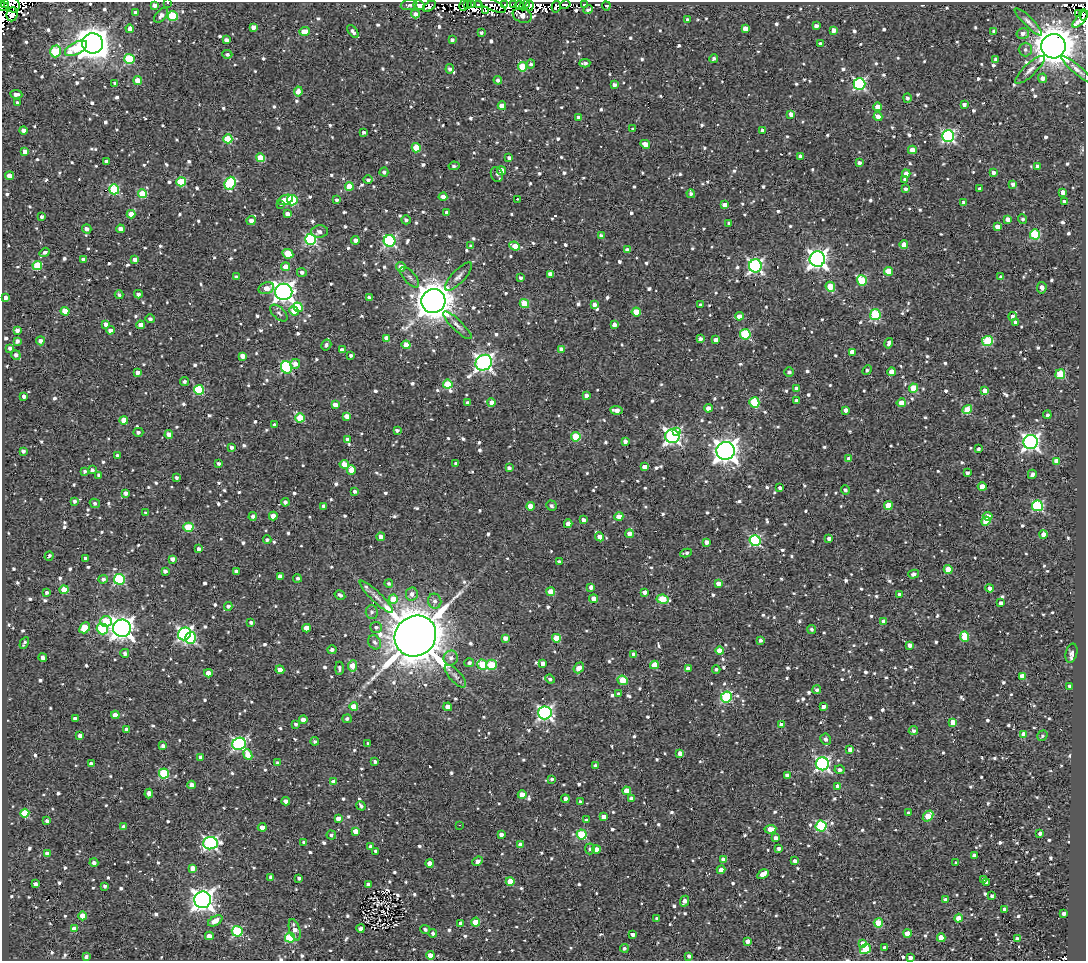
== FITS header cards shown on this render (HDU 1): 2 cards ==
NAXIS1  =                 1084
NAXIS2  =                  959

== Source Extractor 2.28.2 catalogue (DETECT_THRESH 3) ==
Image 1084 x 959 px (HDU 1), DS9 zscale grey, 1 PNG px = 1 image px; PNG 1088 x 963 px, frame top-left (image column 1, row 959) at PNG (2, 2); each listed source drawn as its Kron ellipse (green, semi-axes under 4 px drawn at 4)
Background 2.23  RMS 4.9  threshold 14.6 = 3 sigma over >= 5 px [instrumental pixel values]
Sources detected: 1233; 12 with non-positive FLUX_AUTO (blend fragments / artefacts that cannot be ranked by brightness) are neither listed nor drawn; of the other 1221, the 500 brightest by FLUX_AUTO listed and drawn (721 fainter detections omitted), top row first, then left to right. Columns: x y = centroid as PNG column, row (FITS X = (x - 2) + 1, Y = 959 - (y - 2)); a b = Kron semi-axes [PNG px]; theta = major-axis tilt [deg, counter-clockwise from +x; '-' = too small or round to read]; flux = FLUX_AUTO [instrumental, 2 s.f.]
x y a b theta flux
5 2 2 2 - 1.2e+03
168 3 3 2 - 9.7e+02
471 4 3 2 - 7.9e+02
478 4 3 2 - 8.2e+02
504 4 4 2 - 1.0e+03
513 4 2 2 - 2.4e+03
585 4 4 3 - 1.3e+03
12 5 8 7 - 8.0e+03
154 5 4 4 - 1.7e+03
408 5 8 5 8 1.0e+03
419 5 6 4 -26 3.6e+03
464 5 6 3 77 1.4e+03
467 5 3 2 - 3.6e+03
492 5 14 5 -26 4.5e+03
519 5 4 3 - 4.4e+03
525 5 6 3 46 1.8e+04
565 5 5 3 - 4.9e+03
3 6 5 2 - 3.8e+03
429 6 7 4 36 1.6e+03
529 6 5 3 - 3.6e+03
556 6 6 4 77 3.9e+03
606 6 4 4 - 9.8e+02
588 10 5 3 - 9.7e+02
485 11 4 2 - 1.2e+03
135 12 3 3 - 8.6e+02
1079 13 4 3 - 9.4e+02
12 14 7 5 84 2.4e+03
415 14 4 4 - 1.8e+03
161 15 9 5 49 1.7e+03
522 15 10 7 -21 2.8e+03
1083 15 5 3 - 1.5e+03
173 16 5 5 - 1.9e+04
1080 19 10 4 48 2.5e+03
687 20 3 3 - 9.0e+02
1028 22 19 4 -45 1.3e+03
816 26 4 4 - 1.4e+03
253 27 4 4 - 2.3e+03
130 29 4 4 - 2.2e+03
745 29 4 4 - 2.8e+03
833 30 4 4 - 2.7e+03
304 31 5 4 - 5.7e+03
353 31 7 4 -51 1.3e+03
994 31 4 4 - 1.0e+03
481 33 3 3 - 8.2e+02
1023 33 6 5 - 1.3e+03
226 40 4 4 - 1.4e+03
452 40 4 3 - 1.1e+03
93 43 10 10 - 6.2e+05
820 43 4 3 - 8.7e+02
1053 46 12 12 - 7.9e+05
76 48 12 6 28 1.3e+04
1025 50 7 6 - 9.0e+02
56 51 6 5 - 1.7e+04
227 54 5 4 - 8.2e+02
129 59 5 5 - 2.3e+04
714 59 4 4 - 8.2e+02
996 59 4 4 - 1.1e+03
585 63 5 3 - 1.1e+03
531 64 4 4 - 8.8e+02
523 67 5 4 - 1.2e+04
450 69 4 4 - 9.5e+02
1077 69 20 4 -41 1.5e+03
1030 70 19 6 43 2.1e+03
1042 78 4 4 - 1.5e+03
498 80 4 4 - 1.1e+03
138 81 4 4 - 5.6e+03
115 83 4 3 - 8.3e+02
859 84 6 6 - 5.1e+04
614 85 4 3 - 1.3e+03
298 91 5 4 - 2.6e+03
16 94 6 4 -6 1.6e+03
907 98 5 4 - 1.1e+03
18 103 4 4 - 1.4e+03
964 104 4 3 - 1.3e+03
502 106 4 4 - 4.2e+03
877 107 4 4 - 3.5e+03
791 114 4 4 - 2.1e+03
579 117 4 3 - 1.1e+03
878 117 4 4 - 3.1e+03
633 129 3 3 - 8.1e+02
23 130 4 4 - 1.7e+03
762 130 3 3 - 8.6e+02
364 132 4 3 - 8.8e+02
948 136 6 6 - 5.9e+04
228 139 4 4 - 1.3e+04
645 144 5 4 - 3.0e+03
416 148 4 4 - 8.7e+03
912 150 4 4 - 3.2e+03
25 152 4 4 - 1.6e+03
800 156 4 3 - 9.6e+02
260 158 4 4 - 6.5e+03
509 158 4 3 - 1.1e+03
106 161 3 3 - 1.0e+03
859 163 4 3 - 1.1e+03
454 166 5 3 - 1.0e+03
1037 166 4 3 - 8.4e+02
502 171 4 4 - 3.9e+03
384 172 4 4 - 9.5e+02
993 172 4 3 - 1.4e+03
497 174 7 6 - 8.0e+02
906 174 4 4 - 2.8e+03
9 176 4 4 - 3.3e+03
905 179 3 3 - 8.5e+02
368 180 5 4 - 9.5e+02
181 182 5 4 - 1.5e+04
230 183 6 5 - 2.5e+04
1013 184 4 4 - 1.2e+03
349 186 4 4 - 7.0e+03
114 189 5 5 - 2.4e+04
906 189 3 3 - 9.8e+02
980 189 4 3 - 9.6e+02
1063 192 4 4 - 2.6e+03
143 194 4 4 - 1.1e+04
691 194 4 3 - 8.2e+02
443 197 4 3 - 1.7e+03
517 199 3 2 - 2.0e+03
285 200 8 4 19 6.3e+03
292 200 5 5 - 2.3e+04
336 200 3 3 - 8.1e+02
963 202 4 4 - 9.2e+02
1064 202 4 3 - 1.3e+03
280 204 4 4 - 7.9e+02
725 205 4 4 - 2.7e+03
447 212 4 3 - 1.4e+03
131 214 4 4 - 4.9e+03
287 214 4 4 - 1.9e+03
42 217 4 3 - 9.4e+02
1008 219 4 4 - 2.3e+03
1022 219 5 4 - 8.0e+02
406 220 5 4 - 8.1e+02
251 221 4 4 - 2.2e+03
729 223 4 3 - 8.1e+02
998 226 4 4 - 2.8e+03
87 229 5 4 - 1.5e+03
120 229 4 4 - 2.1e+03
320 232 8 6 7 1.4e+03
1035 234 5 5 - 2.4e+04
601 236 4 3 - 1.4e+03
311 239 5 5 - 4.1e+04
355 240 4 4 - 1.7e+03
390 241 6 6 - 5.1e+04
904 245 4 4 - 3.6e+03
471 246 4 3 - 8.4e+02
515 246 5 4 - 4.9e+03
627 250 4 4 - 1.6e+03
45 252 5 3 - 8.5e+02
288 254 6 4 -26 9.6e+03
83 259 4 3 - 1.2e+03
135 259 4 4 - 2.0e+03
817 259 8 7 - 1.7e+05
37 265 5 4 - 1.3e+04
755 266 6 6 - 8.0e+04
286 267 4 4 - 3.8e+03
401 267 5 4 - 2.1e+03
888 271 4 4 - 8.9e+03
302 272 5 4 - 1.1e+03
550 274 4 4 - 2.5e+03
458 276 18 6 47 1.8e+03
236 277 4 3 - 9.9e+02
410 277 12 6 -49 1.2e+03
1001 277 4 3 - 1.3e+03
520 278 4 3 - 9.5e+02
862 281 5 4 - 1.8e+04
830 287 5 4 - 9.7e+03
266 288 8 5 19 3.2e+03
1042 288 6 4 83 1.7e+03
284 292 8 8 - 1.8e+05
138 294 4 4 - 1.2e+03
119 295 4 4 - 9.6e+02
6 297 4 4 - 1.5e+03
369 297 4 3 - 8.9e+02
433 301 12 12 - 7.1e+05
524 304 5 4 - 1.2e+04
594 305 4 4 - 1.6e+03
700 305 3 3 - 8.8e+02
298 307 5 4 - 1.3e+04
65 311 4 4 - 6.3e+03
294 311 5 4 - 6.4e+03
636 312 4 4 - 6.4e+03
279 313 10 5 -43 1.1e+03
875 315 5 5 - 2.8e+04
739 316 4 4 - 2.6e+03
1012 316 4 3 - 9.0e+02
150 319 5 4 - 1.1e+03
1015 322 4 3 - 1.2e+03
106 324 4 3 - 2.1e+03
140 325 4 4 - 2.7e+03
457 325 19 5 -44 1.8e+03
614 325 4 4 - 1.7e+03
17 330 4 4 - 1.5e+03
110 330 4 4 - 1.7e+03
745 334 5 5 - 2.3e+04
386 338 4 4 - 1.8e+03
700 339 4 3 - 1.6e+03
716 340 4 4 - 2.7e+03
17 341 4 4 - 1.5e+03
40 341 4 4 - 1.7e+03
987 341 5 5 - 2.2e+04
889 343 5 4 - 1.2e+03
326 345 5 4 - 8.8e+02
406 345 4 4 - 5.4e+03
10 348 4 4 - 1.3e+03
561 349 4 3 - 2.0e+03
342 350 4 4 - 1.4e+03
852 352 4 4 - 2.1e+03
16 355 5 4 - 1.3e+03
351 355 4 3 - 9.7e+02
242 356 4 4 - 2.8e+03
484 363 8 7 - 1.3e+05
295 364 5 5 - 2.3e+03
286 367 6 5 - 3.1e+04
867 370 5 3 - 8.8e+02
137 372 4 4 - 1.9e+03
789 372 5 4 - 1.1e+03
891 372 4 4 - 5.0e+03
1060 374 5 5 - 1.6e+04
185 382 4 4 - 9.2e+02
448 384 5 4 - 1.2e+04
796 388 4 4 - 1.2e+03
913 388 4 4 - 1.1e+04
199 390 5 5 - 2.0e+04
985 391 4 4 - 3.8e+03
586 395 4 4 - 1.5e+03
24 396 4 3 - 1.4e+03
796 401 4 3 - 1.1e+03
491 402 4 4 - 1.9e+03
754 402 5 5 - 1.8e+04
468 403 4 3 - 1.5e+03
901 403 4 4 - 3.3e+03
335 405 4 4 - 2.6e+03
708 408 4 4 - 2.4e+03
616 410 6 4 -6 2.7e+03
846 410 4 4 - 1.9e+03
967 410 5 4 - 1.3e+04
1047 415 4 4 - 9.3e+02
347 416 4 4 - 3.4e+03
300 418 5 4 - 1.2e+04
124 420 4 4 - 5.3e+03
274 425 3 3 - 9.0e+02
397 430 4 3 - 9.2e+02
676 431 3 2 - 5.4e+03
138 432 5 4 - 1.0e+03
169 435 4 4 - 2.5e+03
672 436 7 7 - 1.0e+05
576 437 5 4 - 1.3e+04
348 439 4 3 - 1.4e+03
625 441 4 4 - 1.7e+03
1031 442 7 7 - 1.3e+05
232 447 4 3 - 1.2e+03
978 449 3 3 - 7.9e+02
23 451 4 3 - 1.0e+03
726 451 9 9 - 3.0e+05
117 456 3 3 - 8.6e+02
849 459 4 4 - 2.1e+03
1057 461 4 4 - 4.0e+03
219 463 4 4 - 9.0e+02
456 463 4 3 - 9.9e+02
344 464 4 4 - 4.9e+03
645 467 4 4 - 3.4e+03
509 468 4 4 - 1.2e+03
92 470 4 3 - 9.9e+02
351 470 5 4 - 5.0e+03
85 471 3 3 - 8.0e+02
967 473 4 4 - 1.1e+03
1032 474 4 4 - 1.2e+03
99 475 4 3 - 7.8e+02
177 477 4 4 - 8.9e+02
982 487 4 4 - 4.3e+03
780 488 4 3 - 1.1e+03
845 490 4 4 - 8.1e+02
354 491 4 3 - 8.2e+02
125 493 4 4 - 1.4e+03
74 501 4 4 - 8.1e+02
285 502 4 4 - 1.2e+03
95 503 5 4 - 8.3e+02
551 505 5 5 - 9.1e+02
324 506 4 4 - 1.5e+03
530 506 4 4 - 4.4e+03
888 506 4 4 - 9.2e+03
1037 506 5 5 - 3.2e+04
146 513 4 4 - 9.7e+02
253 516 4 4 - 1.3e+03
273 516 4 4 - 3.5e+03
619 516 4 4 - 5.3e+03
988 516 5 4 - 2.9e+03
583 520 4 4 - 1.7e+03
986 521 4 4 - 9.4e+03
568 524 4 4 - 2.9e+03
188 527 5 4 - 1.5e+04
629 534 4 4 - 2.0e+03
1043 534 4 4 - 3.1e+03
381 537 4 4 - 2.2e+03
600 537 4 4 - 2.6e+03
829 539 4 3 - 1.4e+03
267 540 4 3 - 8.0e+02
755 541 5 5 - 4.4e+04
706 542 4 4 - 2.0e+03
199 549 4 3 - 1.0e+03
686 553 6 3 9 9.2e+02
49 556 5 3 - 8.7e+02
85 558 3 3 - 8.4e+02
172 559 4 4 - 1.7e+03
559 562 4 3 - 8.4e+02
948 570 4 4 - 8.2e+03
165 571 4 3 - 1.3e+03
236 571 4 4 - 1.3e+03
914 574 5 4 - 1.2e+03
280 577 4 4 - 2.2e+03
297 578 4 4 - 8.5e+02
103 579 4 4 - 1.2e+03
119 579 5 5 - 3.2e+04
718 583 4 4 - 2.2e+03
389 584 4 4 - 8.3e+02
591 587 4 3 - 1.6e+03
990 588 4 4 - 1.4e+03
64 590 4 4 - 7.3e+03
551 592 4 4 - 6.2e+03
645 592 4 3 - 1.5e+03
47 593 3 3 - 8.0e+02
412 594 7 6 - 1.5e+03
899 594 3 3 - 9.3e+02
340 595 5 3 - 9.0e+02
376 597 23 5 -44 2.1e+03
393 599 4 4 - 6.8e+03
594 599 4 4 - 4.3e+03
662 599 6 4 -9 1.4e+04
435 601 7 6 - 1.3e+03
1001 603 4 3 - 1.2e+03
228 606 4 3 - 9.3e+02
372 612 6 6 - 1.1e+03
106 621 6 5 - 1.2e+04
884 621 4 4 - 2.3e+03
251 622 3 3 - 8.7e+02
376 627 6 5 - 9.1e+02
85 628 6 5 - 8.5e+03
122 628 9 8 - 2.5e+05
307 628 4 4 - 4.2e+03
102 629 5 5 - 2.0e+04
812 629 5 4 - 8.3e+02
184 634 7 6 - 6.7e+04
415 636 21 19 38 1.6e+06
964 637 5 4 - 1.3e+04
191 638 6 5 - 2.4e+04
505 638 4 4 - 1.7e+03
556 638 4 4 - 9.6e+03
760 640 4 3 - 9.4e+02
375 642 7 6 - 1.2e+03
24 643 6 3 60 8.0e+02
910 645 4 4 - 2.0e+03
332 650 4 4 - 1.4e+03
719 651 4 4 - 6.7e+03
125 653 4 4 - 1.0e+03
1071 653 10 5 75 9.4e+02
634 655 4 4 - 2.5e+03
43 658 4 4 - 1.5e+03
451 658 7 7 - 1.6e+03
469 663 5 4 - 9.7e+02
543 663 4 4 - 2.6e+03
482 665 5 5 - 1.3e+04
492 665 5 5 - 1.4e+04
654 665 4 4 - 6.0e+03
353 666 5 4 - 6.5e+03
339 668 6 4 89 8.6e+02
579 668 6 4 50 2.9e+03
688 669 4 4 - 2.3e+03
716 669 4 4 - 7.9e+02
280 670 4 4 - 2.7e+03
208 673 4 4 - 2.8e+03
455 676 14 6 -47 1.4e+03
1022 676 4 4 - 4.4e+03
550 679 5 4 - 8.7e+02
623 680 5 4 - 1.0e+04
1070 686 4 3 - 1.4e+03
817 690 4 4 - 9.6e+02
619 694 3 3 - 9.3e+02
726 697 5 5 - 3.2e+04
354 707 4 4 - 6.5e+03
448 707 4 4 - 3.9e+03
823 707 3 3 - 1.3e+03
545 713 6 6 - 8.5e+04
115 715 4 4 - 2.5e+03
75 719 4 3 - 1.4e+03
347 719 5 4 - 9.4e+02
303 720 4 4 - 2.3e+03
953 722 4 4 - 3.8e+03
296 724 4 3 - 8.2e+02
781 725 4 4 - 2.6e+03
126 729 4 4 - 1.7e+03
913 731 5 4 - 1.1e+03
1023 734 4 4 - 4.4e+03
80 735 4 3 - 2.2e+03
1042 736 6 4 54 7.9e+02
826 739 6 5 - 1.4e+03
315 741 4 4 - 7.8e+02
367 743 3 3 - 1.0e+03
239 744 7 6 - 6.9e+04
163 746 4 3 - 2.1e+03
850 749 4 3 - 1.9e+03
680 753 4 4 - 2.9e+03
248 755 5 4 - 4.6e+03
201 757 4 4 - 2.0e+03
375 762 4 3 - 8.2e+02
277 763 4 3 - 8.9e+02
91 764 4 4 - 1.9e+03
822 764 6 6 - 7.9e+04
595 766 4 4 - 1.4e+03
839 770 5 4 - 1.1e+03
164 773 5 5 - 2.3e+04
787 775 4 4 - 1.9e+03
552 779 3 3 - 8.6e+02
334 782 4 4 - 2.3e+03
192 785 4 4 - 2.8e+03
838 786 4 4 - 2.8e+03
627 791 4 4 - 7.3e+03
149 794 5 4 - 1.3e+03
522 795 4 4 - 4.7e+03
565 799 4 4 - 1.7e+03
631 799 4 4 - 1.5e+03
286 801 4 3 - 1.5e+03
580 802 4 3 - 1.0e+03
361 806 5 3 - 9.0e+02
25 813 4 4 - 1.1e+04
909 813 4 3 - 9.4e+02
928 816 6 4 49 8.6e+03
604 817 4 3 - 1.9e+03
338 819 4 4 - 2.7e+03
586 820 4 3 - 9.8e+02
47 821 4 3 - 1.4e+03
459 825 3 2 - 1.2e+03
821 826 5 5 - 2.9e+04
123 827 4 4 - 1.6e+03
262 827 4 4 - 2.1e+03
770 829 6 4 7 3.9e+03
356 831 4 4 - 3.6e+03
1040 833 4 3 - 1.4e+03
582 834 5 5 - 2.0e+04
331 835 5 4 - 7.8e+02
501 835 4 4 - 1.4e+03
776 838 4 4 - 1.7e+03
304 842 4 3 - 1.1e+03
210 843 7 6 - 7.6e+04
520 845 4 4 - 2.2e+03
371 847 4 4 - 1.7e+03
779 848 4 3 - 1.1e+03
590 849 5 5 - 9.5e+02
596 849 4 4 - 3.4e+03
376 851 4 3 - 1.3e+03
47 853 4 4 - 1.7e+03
974 856 4 4 - 1.3e+03
723 859 4 4 - 1.9e+03
478 861 5 4 - 2.5e+03
795 861 4 4 - 1.3e+03
94 863 4 4 - 1.2e+03
430 863 4 4 - 2.5e+03
956 863 3 3 - 9.2e+02
193 868 4 4 - 2.1e+03
721 870 4 4 - 3.0e+03
763 874 6 4 30 4.2e+03
271 877 4 3 - 1.6e+03
299 878 4 3 - 9.2e+02
984 879 4 4 - 1.5e+03
510 881 4 4 - 6.9e+03
987 882 3 3 - 1.3e+03
36 884 4 4 - 1.6e+03
368 885 4 4 - 1.7e+03
105 886 4 3 - 1.0e+03
992 896 3 3 - 8.8e+02
945 899 4 3 - 1.1e+03
203 900 8 8 - 2.4e+05
684 901 6 4 65 2.1e+03
1005 909 4 3 - 1.7e+03
1064 913 3 3 - 1.4e+03
83 916 4 4 - 5.1e+03
657 918 4 3 - 8.9e+02
958 918 4 4 - 4.0e+03
215 921 8 4 31 2.8e+03
476 922 4 4 - 6.3e+03
878 923 4 4 - 1.2e+04
461 924 4 4 - 1.5e+03
361 928 4 3 - 1.6e+03
74 929 4 4 - 3.8e+03
295 930 11 5 -74 2.7e+03
425 930 5 4 - 8.7e+02
237 931 5 5 - 2.5e+04
433 933 4 4 - 9.3e+02
907 933 4 4 - 4.6e+03
633 935 4 3 - 1.2e+03
209 936 4 4 - 2.9e+03
290 938 5 5 - 2.3e+04
941 938 4 4 - 5.6e+03
1017 939 4 3 - 1.3e+03
748 941 4 4 - 2.1e+03
863 943 4 4 - 2.1e+03
624 948 4 4 - 8.3e+02
885 948 4 3 - 1.8e+03
865 949 6 4 34 1.4e+04
430 955 4 4 - 3.1e+03
689 956 4 3 - 1.1e+03
86 957 4 3 - 9.3e+02
910 957 4 3 - 1.4e+03
At the frame edge (FLAGS 8, measured only in part): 4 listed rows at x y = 5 2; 168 3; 12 5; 3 6
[721 fainter detections neither listed nor drawn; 12 non-positive-flux detections neither listed nor drawn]